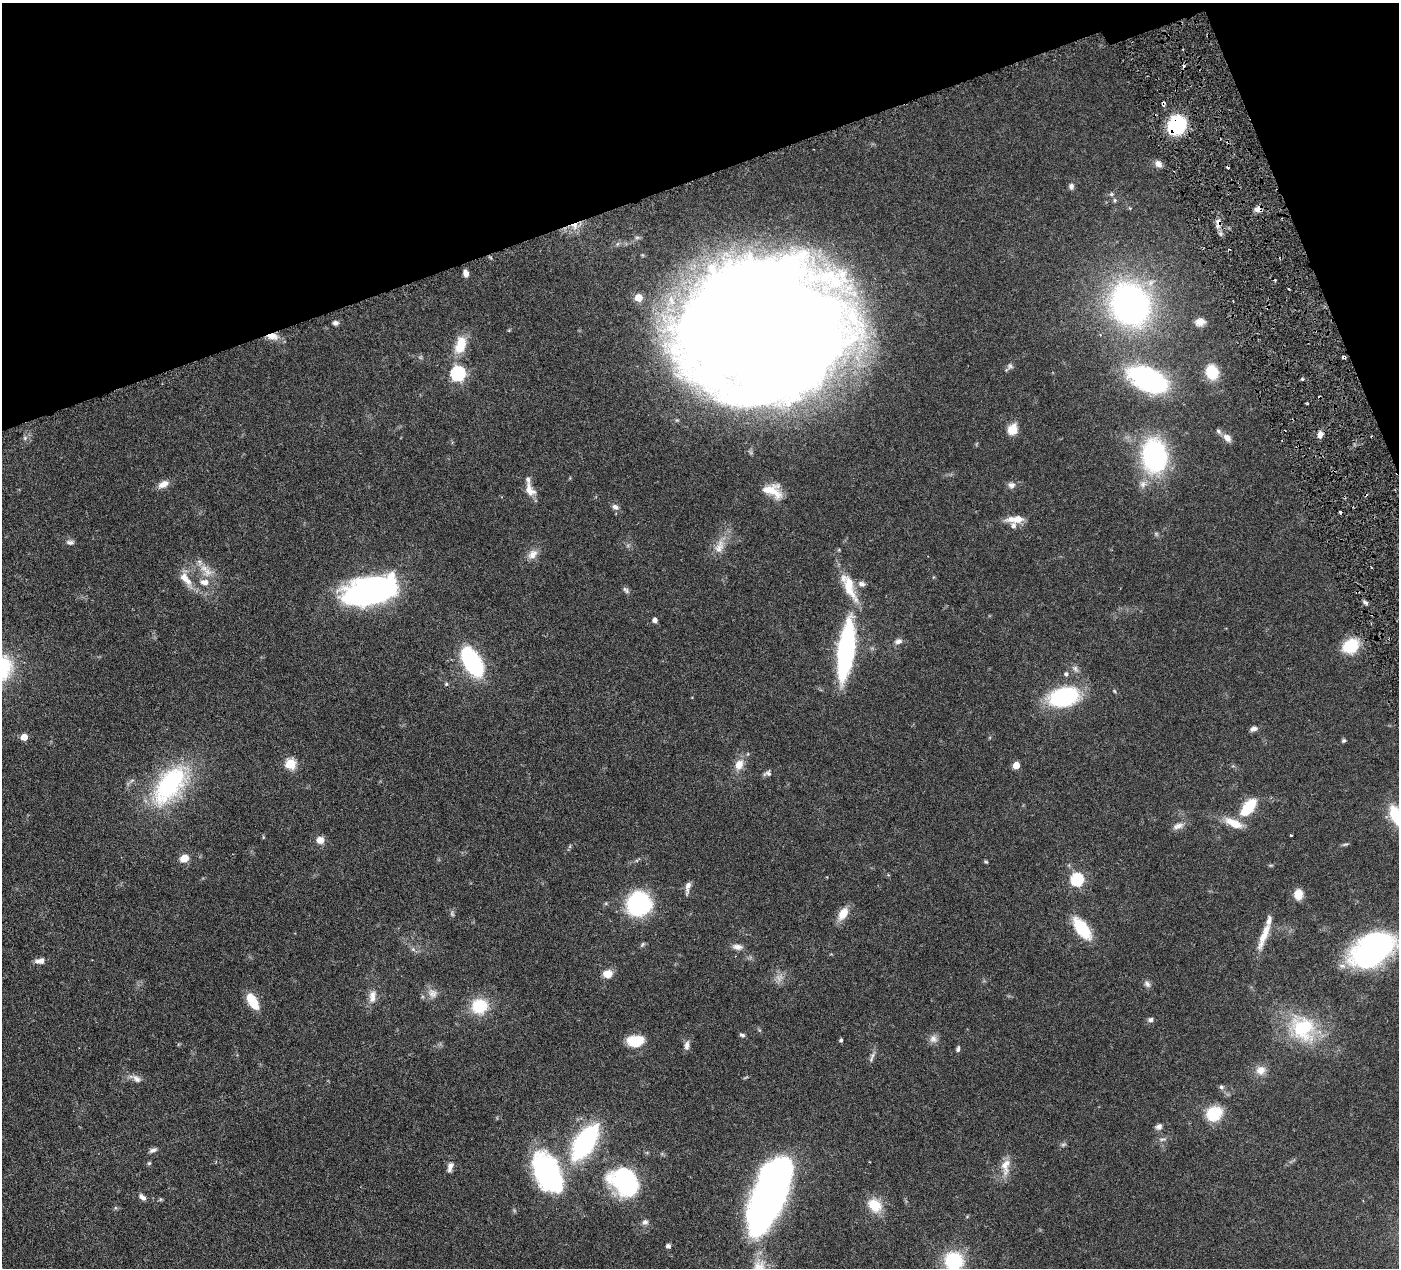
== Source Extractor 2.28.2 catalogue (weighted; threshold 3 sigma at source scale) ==
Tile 3 of 4 x 4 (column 3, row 1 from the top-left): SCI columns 2800-4196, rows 4104-5369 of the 5599 x 5543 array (HDU 1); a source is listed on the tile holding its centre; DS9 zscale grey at full resolution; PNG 1401 x 1270 px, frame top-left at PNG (2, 3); no overlay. Shown black and unused: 17% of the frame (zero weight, under 3 of 6 exposures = <1% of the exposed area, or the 3 px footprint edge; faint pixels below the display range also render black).
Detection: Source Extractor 2.28.2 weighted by HDU 2 'WHT'; one run over the whole footprint, this tile lists its part. Background 0.0864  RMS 0.0036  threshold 0.0149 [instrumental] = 3 sigma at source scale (4.09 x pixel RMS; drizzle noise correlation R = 1.36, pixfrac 0.8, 0.05/0.05 arcsec/px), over >= 5 px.
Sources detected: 129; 3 too faint to see at this stretch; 2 inside a brighter object's white glare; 6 cosmic-ray / hot-pixel residue — not listed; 6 inside a brighter listed object's ellipse — not listed separately; the other 112 listed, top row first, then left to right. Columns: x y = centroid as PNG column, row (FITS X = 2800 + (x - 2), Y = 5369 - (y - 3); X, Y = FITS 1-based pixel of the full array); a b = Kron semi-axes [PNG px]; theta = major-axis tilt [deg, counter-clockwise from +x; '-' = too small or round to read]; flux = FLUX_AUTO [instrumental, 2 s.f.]
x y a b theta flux
1163 104 5 4 - 0.83
1176 125 20 18 48 19
1158 164 9 7 -36 2.1
1071 186 7 6 - 1.1
1111 194 6 5 - 0.61
1115 200 5 5 - 0.55
1130 208 4 4 - 0.35
1258 209 10 7 39 1.9
1218 223 10 7 79 2.2
466 273 8 6 -77 1.5
1130 304 31 27 -62 130
1200 322 10 8 12 2.3
335 323 6 5 - 1.1
763 331 149 101 16 820
272 336 14 8 -4 3.2
460 345 24 13 74 7.7
1010 366 8 7 - 0.92
1212 372 13 10 -72 10
458 373 6 6 - 58
1149 379 42 21 -24 50
1012 429 13 11 61 4
1320 435 9 6 74 1.7
25 438 5 5 - 0.55
1227 438 12 8 -42 2.1
1154 456 26 19 -87 60
163 484 15 8 26 2.5
1143 484 10 8 80 1.8
1011 485 10 8 -2 1.4
530 490 17 10 -61 3.6
772 491 27 16 -22 6.9
615 507 9 7 -35 1.4
1017 519 18 8 7 4.6
70 542 10 6 -4 1.1
719 547 22 11 69 4.3
533 554 14 10 45 2.6
208 572 12 11 - 3.2
185 579 23 10 -49 4.5
862 584 10 7 -26 1.3
849 586 43 13 -67 10
626 590 10 5 -46 0.87
371 591 51 24 13 88
1365 603 7 4 -46 0.78
655 620 4 4 - 1.6
898 641 10 7 16 1.4
1351 646 20 16 31 9.7
846 650 47 13 82 73
472 662 25 12 -59 46
1075 668 10 6 -59 1.1
1066 674 6 5 - 0.8
446 684 5 4 - 0.43
1064 697 26 16 15 36
1254 729 8 6 22 1.3
24 737 5 5 - 5.3
1344 741 5 5 - 0.57
291 764 5 5 - 22
739 764 13 10 62 3.4
1016 765 5 5 - 6
768 773 11 7 10 1.1
170 784 48 24 53 45
1248 807 21 9 51 14
1396 816 23 12 -64 14
1234 823 23 9 -27 5.6
1178 826 16 7 18 2
1291 835 3 2 - 0.3
320 840 9 8 - 2.4
184 858 9 7 25 3.9
986 861 6 3 -9 0.38
1077 879 6 6 - 39
688 887 14 5 80 1.8
1298 894 11 9 -90 3.8
638 903 16 15 - 49
843 914 14 8 59 5
1082 929 21 10 -54 17
1264 936 39 8 69 5.5
737 947 14 7 -9 1.8
413 949 7 5 -44 0.72
1372 950 38 20 36 110
40 961 11 6 6 2
608 974 11 9 4 3.3
1147 984 10 7 -56 1.1
433 993 13 11 -42 2.5
372 996 18 9 83 2.9
252 1001 19 9 -60 7.3
479 1006 16 15 - 13
1151 1020 6 5 - 0.96
1303 1028 36 31 -54 22
742 1035 7 4 -15 0.68
933 1039 11 10 - 1.8
841 1040 5 4 - 0.62
635 1041 17 12 5 8.8
687 1045 13 7 80 1.5
958 1049 7 5 78 0.74
873 1055 11 6 66 1.2
1260 1070 13 12 - 3.1
136 1079 13 8 -39 1.9
1221 1087 6 6 - 0.74
1214 1114 16 14 32 11
1159 1127 9 7 23 1.2
1162 1139 12 3 5 0.79
585 1142 34 16 57 53
153 1150 10 5 19 1.1
149 1163 5 5 - 0.44
1005 1166 25 11 86 4.2
450 1167 13 6 71 1.8
547 1172 41 24 -64 58
625 1182 30 23 -41 44
770 1193 68 26 68 190
143 1197 10 5 -38 1.4
874 1205 16 13 -42 7.7
645 1222 8 7 - 1.2
668 1246 5 4 - 1.1
954 1261 21 20 - 18
Overlapping masked pixels (flux is a lower limit): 5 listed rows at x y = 1163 104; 1176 125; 1258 209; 1218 223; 272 336
Isophote crosses this tile's border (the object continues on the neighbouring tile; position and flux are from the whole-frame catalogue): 3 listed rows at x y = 1396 816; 1372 950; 954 1261